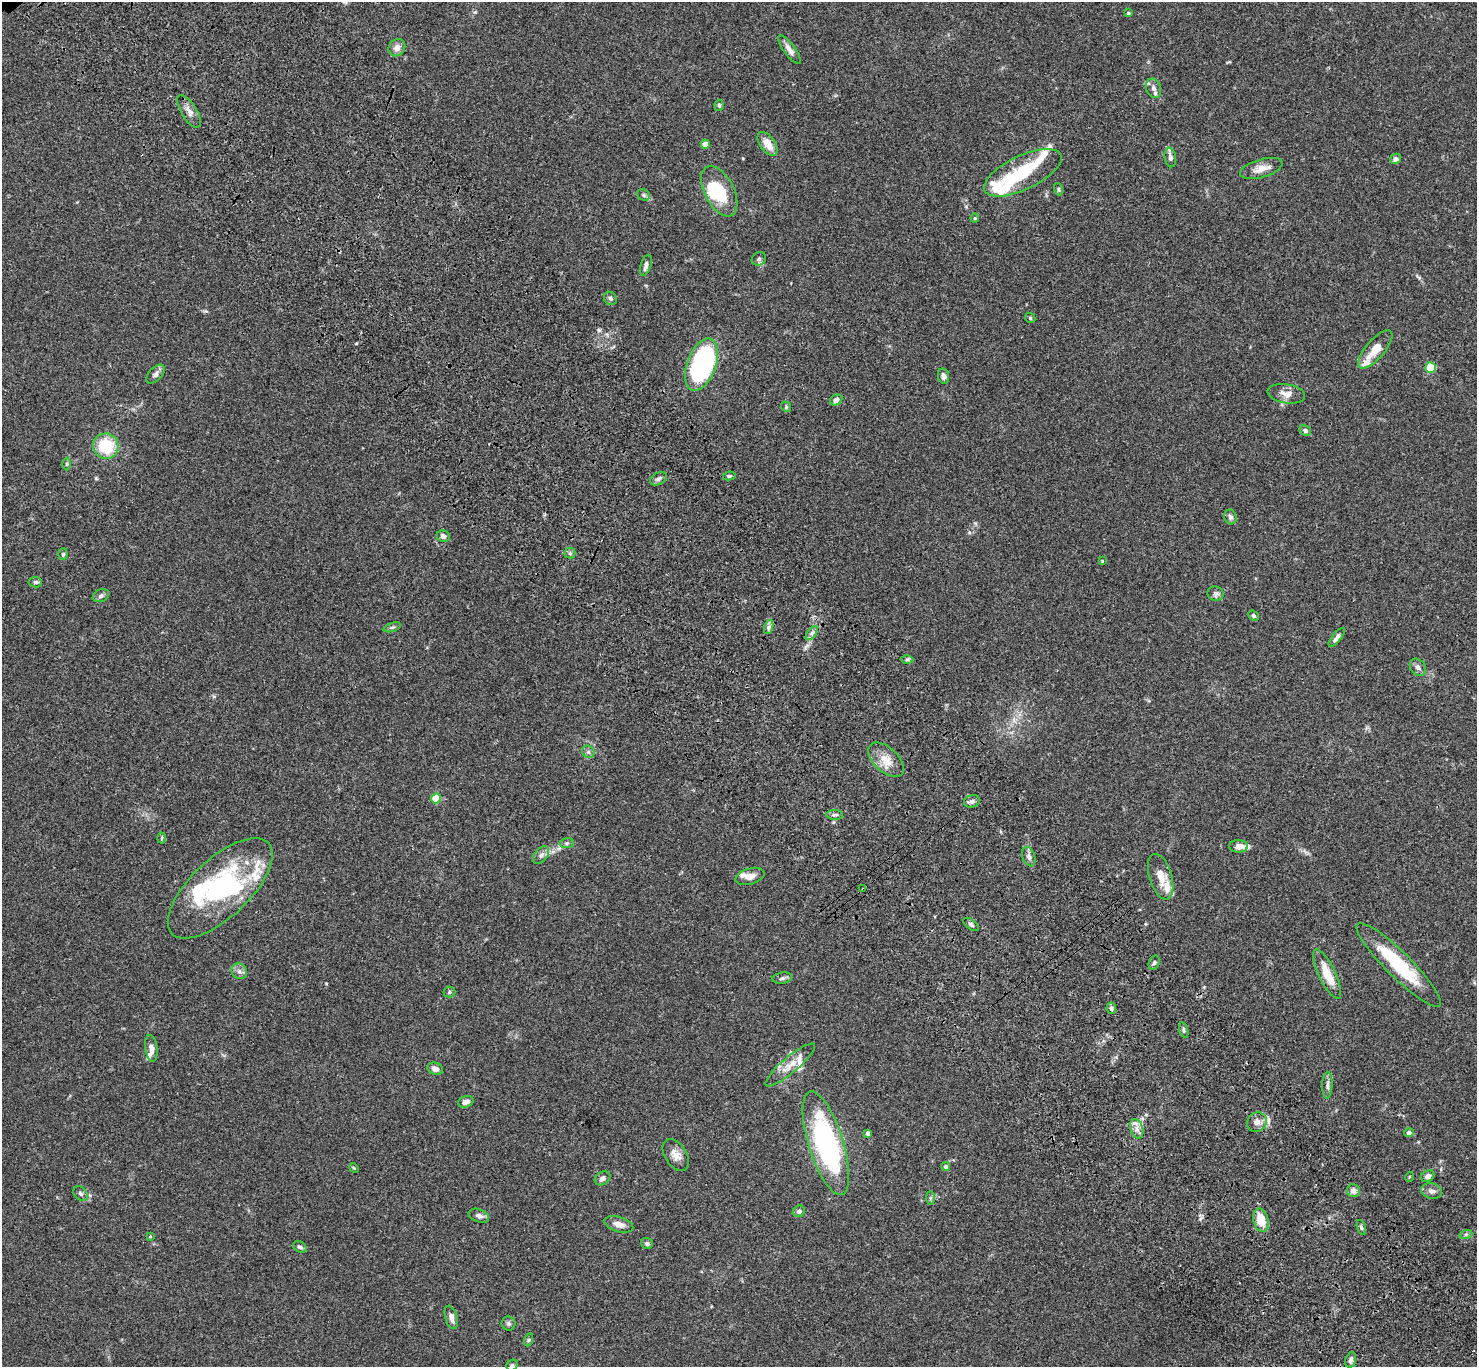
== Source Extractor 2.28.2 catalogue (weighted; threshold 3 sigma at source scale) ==
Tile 6 of 4 x 4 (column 2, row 2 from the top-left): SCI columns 1579-3053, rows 3111-4475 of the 6106 x 6082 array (HDU 1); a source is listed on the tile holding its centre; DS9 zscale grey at full resolution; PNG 1479 x 1369 px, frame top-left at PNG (2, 2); each listed source drawn as its Kron ellipse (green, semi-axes under 4 px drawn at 4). Shown black and unused: <1% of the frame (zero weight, under 3 of 4 exposures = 6% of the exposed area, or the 3 px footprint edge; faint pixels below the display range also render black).
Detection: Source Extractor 2.28.2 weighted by HDU 2 'WHT'; one run over the whole footprint, this tile lists its part. Background 0.0592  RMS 0.0053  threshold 0.0239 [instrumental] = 3 sigma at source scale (4.5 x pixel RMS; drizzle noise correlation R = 1.50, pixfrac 1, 0.05/0.05 arcsec/px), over >= 5 px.
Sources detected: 122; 3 inside a brighter object's white glare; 1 cosmic-ray / hot-pixel residue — neither listed nor drawn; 13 inside a brighter listed object's ellipse — not listed separately; the other 105 listed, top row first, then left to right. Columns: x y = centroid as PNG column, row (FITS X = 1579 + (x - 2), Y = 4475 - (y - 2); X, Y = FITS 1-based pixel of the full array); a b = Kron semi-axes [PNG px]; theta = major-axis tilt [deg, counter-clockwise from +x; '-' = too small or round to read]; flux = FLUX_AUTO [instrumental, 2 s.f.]
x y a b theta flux
1128 13 4 3 - 0.76
397 48 9 8 - 3.1
789 50 17 5 -54 2.9
1153 88 10 7 -69 2.4
719 105 6 4 -85 0.99
189 111 18 7 -58 3.7
705 144 4 4 - 4.2
768 144 14 7 -54 5.6
1170 157 10 5 -82 1.9
1396 159 6 5 - 1.8
1261 168 22 9 16 5
1023 173 42 17 26 28
1058 189 6 4 -76 0.79
719 191 27 14 -63 20
643 195 7 5 -22 1.1
975 218 4 4 - 0.63
759 259 7 6 - 1.5
646 265 11 5 72 2.1
610 298 7 6 - 1.1
1030 318 5 4 - 0.76
1375 349 24 9 49 8.5
702 365 27 14 70 110
1430 367 5 5 - 20
155 374 11 6 47 2.2
943 376 8 5 -79 1.7
1286 394 19 9 -9 4.4
836 400 6 5 - 1.9
786 407 5 4 - 0.71
1305 430 6 5 - 1.3
106 446 13 12 - 20
67 464 6 4 -89 0.66
729 476 6 4 9 0.91
658 479 9 6 29 1.5
1230 517 7 6 - 1.5
443 536 6 6 - 1.6
570 553 5 5 - 0.89
63 554 6 5 - 0.93
1102 561 3 3 - 0.4
35 582 7 5 -9 1
1215 594 8 7 - 1.4
101 596 8 6 23 1.5
1254 616 6 4 -42 0.93
392 627 9 4 18 1
769 627 7 4 71 1.3
812 633 8 4 53 1.4
1337 637 11 4 51 2
907 659 6 4 1 0.85
1418 667 9 7 -50 2.1
588 752 7 6 - 1.3
886 760 21 12 -43 7.3
436 799 5 5 - 18
972 801 8 6 17 1.8
835 815 8 5 -1 1.3
162 838 5 3 - 0.51
567 843 7 5 11 0.95
1239 846 9 6 0 3.4
541 855 10 6 52 1.9
1029 857 10 6 -69 2
750 876 15 8 17 3.4
1161 877 23 11 -73 7.8
220 888 66 29 43 69
863 889 3 3 - 1.5
971 925 9 4 -37 1.2
1154 963 7 5 72 1.2
1398 965 58 12 -45 32
239 971 8 7 - 1.9
1327 974 27 8 -64 11
782 978 9 5 9 1.4
450 992 6 5 - 0.85
1111 1008 6 5 - 1.4
1184 1030 8 4 -73 1
151 1048 13 6 -82 2.9
790 1065 31 8 40 7
435 1069 8 6 -19 2.3
1327 1085 13 5 88 1.8
466 1102 8 5 18 2.6
1257 1122 10 9 - 3
1137 1129 10 6 -72 2.6
868 1133 4 4 - 1.5
1409 1133 4 4 - 1.7
826 1143 54 17 -73 92
676 1155 17 11 -56 4.6
946 1167 4 4 - 1.2
354 1168 5 4 - 0.51
1428 1176 7 5 27 2
1409 1177 5 3 - 0.45
603 1178 8 6 32 1.9
1353 1191 6 6 - 2.8
1431 1191 11 7 -13 2.4
80 1194 8 6 -46 1.2
930 1198 7 4 -90 0.88
799 1211 6 5 - 1.6
479 1216 11 6 -21 1.9
1261 1220 12 7 -77 9.8
619 1224 15 7 -17 3.8
1361 1227 8 3 -71 0.92
1466 1234 7 4 18 0.97
150 1236 4 3 - 0.47
647 1244 6 5 - 1.2
300 1247 7 5 -31 1.3
451 1317 12 6 -74 2.7
509 1324 7 7 - 1.2
528 1340 6 4 71 0.75
1351 1360 8 5 72 1.6
512 1365 6 5 - 0.77
Overlapping masked pixels (flux is a lower limit): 1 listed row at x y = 863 889